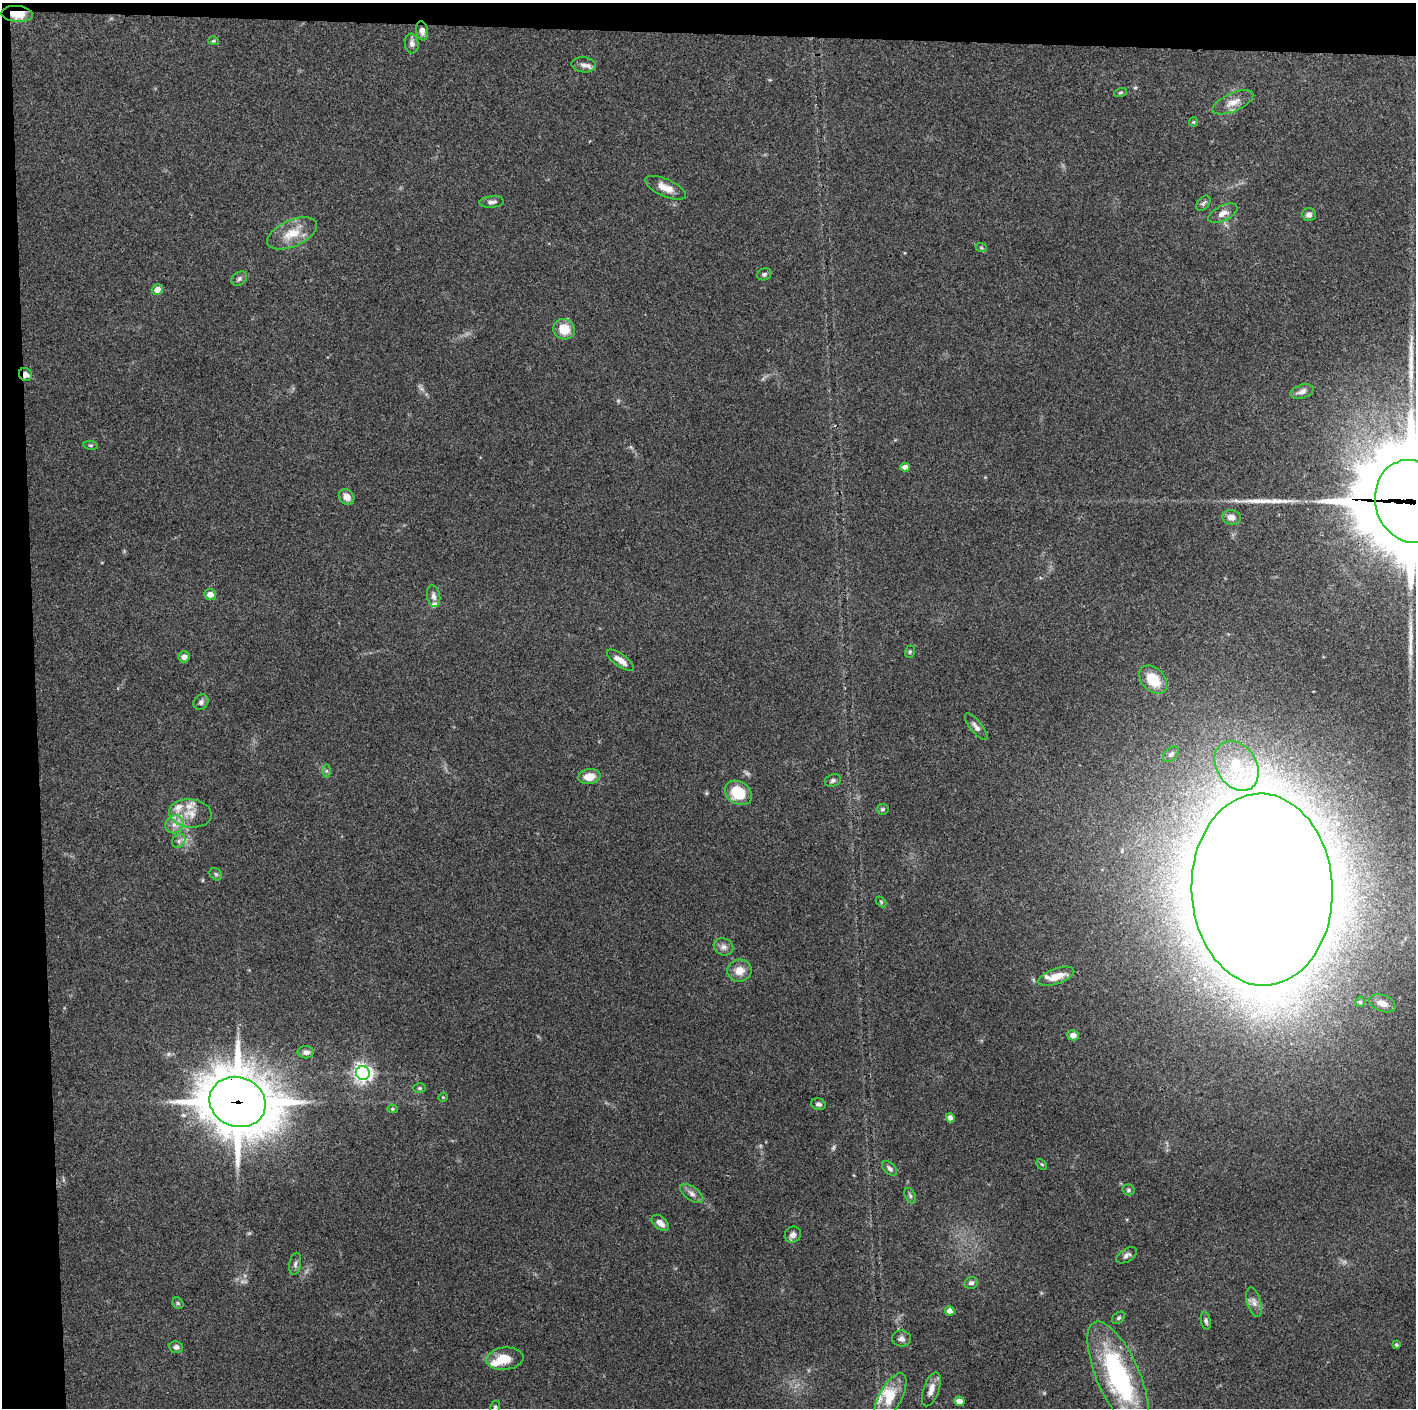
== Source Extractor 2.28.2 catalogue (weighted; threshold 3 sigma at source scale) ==
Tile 1 of 3 x 3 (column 1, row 1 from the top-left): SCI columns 1-1414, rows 2813-4218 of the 4243 x 4223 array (HDU 1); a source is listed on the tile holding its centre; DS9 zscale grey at full resolution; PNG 1418 x 1410 px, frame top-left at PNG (2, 3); each listed source drawn as its Kron ellipse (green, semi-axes under 4 px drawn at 4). Shown black and unused: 5% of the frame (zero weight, under 3 of 4 exposures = <1% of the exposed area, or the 3 px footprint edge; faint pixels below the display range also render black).
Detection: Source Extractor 2.28.2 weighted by HDU 2 'WHT'; one run over the whole footprint, this tile lists its part. Background 0.0727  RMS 0.0055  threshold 0.0245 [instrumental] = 3 sigma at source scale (4.5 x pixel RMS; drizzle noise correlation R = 1.50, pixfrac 1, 0.05/0.05 arcsec/px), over >= 5 px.
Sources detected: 100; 3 too faint to see at this stretch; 3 long thin detections or spike segments (spike, bleed or trail) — neither listed nor drawn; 9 inside a brighter listed object's ellipse — not listed separately; the other 85 listed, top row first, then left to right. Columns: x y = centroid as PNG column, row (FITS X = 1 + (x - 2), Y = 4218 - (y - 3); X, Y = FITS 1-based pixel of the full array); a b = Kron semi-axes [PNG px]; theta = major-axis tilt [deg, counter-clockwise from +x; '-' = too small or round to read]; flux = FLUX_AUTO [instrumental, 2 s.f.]
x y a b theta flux
17 14 15 8 -4 10
422 31 9 6 -79 2.6
213 41 5 4 - 0.68
412 43 10 7 -83 2.1
583 65 12 7 -6 2.7
1121 93 7 3 19 0.71
1233 102 22 9 24 6.1
1193 122 4 4 - 0.6
665 188 22 8 -23 6.5
492 202 12 5 4 2.2
1203 203 9 5 50 1.3
1223 213 16 7 26 3.7
1309 215 7 6 - 2.2
292 233 26 13 24 12
981 247 6 3 -20 0.65
764 274 7 6 - 1.2
239 279 8 6 37 1.5
157 290 6 5 - 3.9
564 329 11 10 - 10
25 374 7 6 - 2.8
1302 392 12 6 19 2.7
91 445 7 3 -8 0.76
905 467 5 4 - 3.4
347 497 8 7 - 4.2
1411 501 42 35 -76 13000
1231 517 9 7 -13 3.5
210 595 6 5 - 3.9
433 596 11 6 -78 2.2
910 652 6 5 - 0.78
184 657 6 5 - 2.7
620 660 16 6 -36 5.1
1153 680 16 11 -46 14
201 702 8 6 53 1.7
976 727 16 6 -51 2.4
1171 754 9 6 45 1.7
1237 766 27 20 -57 25
326 771 6 4 -90 0.97
589 777 11 7 9 6.6
833 780 8 6 22 1.5
738 793 14 11 -33 17
882 809 6 5 - 1.1
190 813 21 14 -6 9.1
174 824 9 8 - 3.6
179 841 7 6 - 1.4
216 874 7 5 -44 0.97
1262 890 96 70 -88 5200
881 902 6 4 -46 0.64
723 947 10 8 -22 2.6
739 971 12 11 - 6.2
1056 976 19 7 20 6.7
1360 1002 5 4 - 1.1
1382 1003 14 8 -20 4
1073 1035 6 5 - 3.2
306 1052 8 6 -1 2.4
363 1073 7 7 - 240
420 1088 6 5 - 0.87
443 1097 4 4 - 0.55
238 1102 28 24 -21 2900
819 1104 7 5 -15 1.7
392 1109 5 4 - 0.78
950 1118 4 4 - 3
1042 1164 6 4 -45 0.67
889 1168 9 5 -44 1.4
1128 1190 6 5 - 0.98
692 1193 13 7 -35 2.6
910 1196 8 5 -64 1.2
660 1223 10 6 -41 3.7
793 1235 8 7 - 2.3
1127 1255 12 6 31 2
295 1264 11 6 79 1.8
971 1283 7 6 - 1.7
1254 1302 15 7 -74 3
178 1303 6 5 - 0.9
950 1311 5 4 - 3.9
1119 1318 7 5 41 1.1
1206 1321 9 5 -78 1.4
901 1339 9 8 - 2.3
1396 1345 3 3 - 0.76
176 1347 7 6 - 1.7
505 1359 18 11 6 10
1118 1376 59 21 -67 89
931 1389 18 7 71 4.5
890 1397 26 11 61 12
959 1401 5 4 - 4.3
495 1407 7 5 74 0.95
Overlapping masked pixels (flux is a lower limit): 4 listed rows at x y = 17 14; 25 374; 1411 501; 238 1102
Isophote crosses this tile's border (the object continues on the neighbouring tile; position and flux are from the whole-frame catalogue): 3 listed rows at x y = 1411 501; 1118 1376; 495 1407